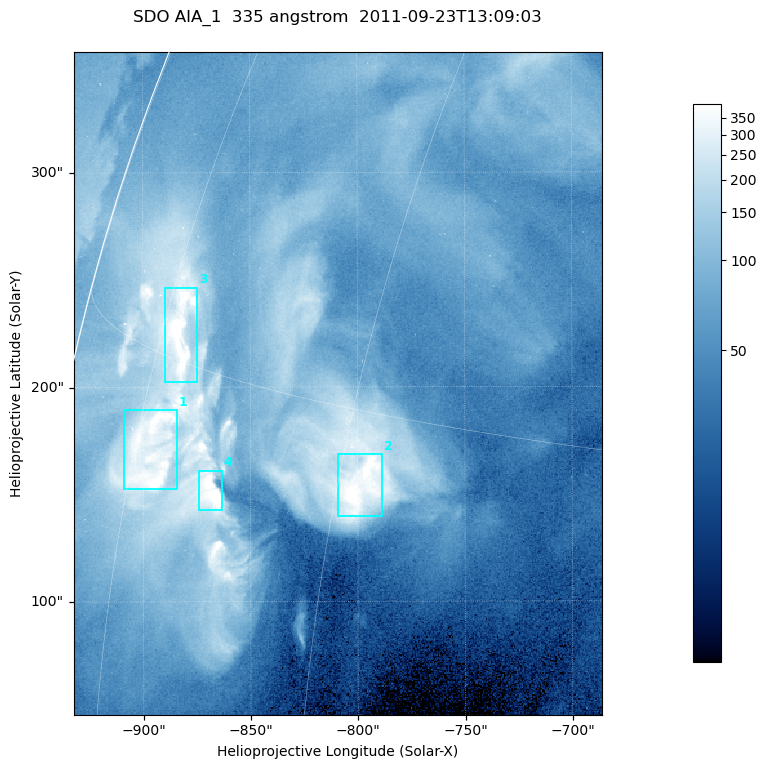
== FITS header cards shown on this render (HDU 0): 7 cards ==
TELESCOP= 'SDO     '           /
INSTRUME= 'AIA_1   '           /
WAVELNTH=                  335 /
WAVEUNIT= 'angstrom'           /
DATE-OBS= '2011-09-23T13:09:03.62' /
CTYPE1  = 'HPLN-TAN'           /
CTYPE2  = 'HPLT-TAN'           /

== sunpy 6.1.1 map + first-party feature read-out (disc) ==
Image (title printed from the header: SDO AIA_1  335 angstrom  2011-09-23T13:09:03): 410 x 514 px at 0.601 arcsec/px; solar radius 956 arcsec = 1592 px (partial field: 2.5% of the solar disc is inside the frame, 96% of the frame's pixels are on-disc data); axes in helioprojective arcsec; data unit not stated in the header (colour bar unlabelled)
Pointing: header CRPIX1/2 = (2042.06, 2043.86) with CRVAL1/2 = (0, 0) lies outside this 410 x 514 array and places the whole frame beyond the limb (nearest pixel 1.41 R_sun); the SolarSoft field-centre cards XCEN/YCEN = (-809.2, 201.7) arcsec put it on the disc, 1306 arcsec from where CRPIX/CRVAL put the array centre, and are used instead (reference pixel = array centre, CRVAL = XCEN/YCEN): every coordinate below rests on XCEN/YCEN
Orientation: roll -0.143 deg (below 1 deg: not rotated)
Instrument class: DISC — disc imager (sunpy class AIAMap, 335 A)
Bright regions (active regions / flare kernels): reference = the on-disc median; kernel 3 px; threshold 5 sigma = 241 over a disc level ~68.6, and >= 1.15x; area >= 210 px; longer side >= 5 px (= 3 arcsec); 4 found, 4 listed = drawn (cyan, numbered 1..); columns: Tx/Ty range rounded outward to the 2 arcsec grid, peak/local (2 s.f.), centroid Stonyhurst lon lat
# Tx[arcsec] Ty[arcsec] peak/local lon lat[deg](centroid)
1 -910..-884 152..190 6.8 -73 +12
2 -810..-788 140..170 6.6 -59 +13
3 -890..-874 202..248 8.5 -73 +16
4 -874..-862 142..162 7.8 -68 +12
Off-limb structures (1.02-1.3 R_sun): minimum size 105 px: none found